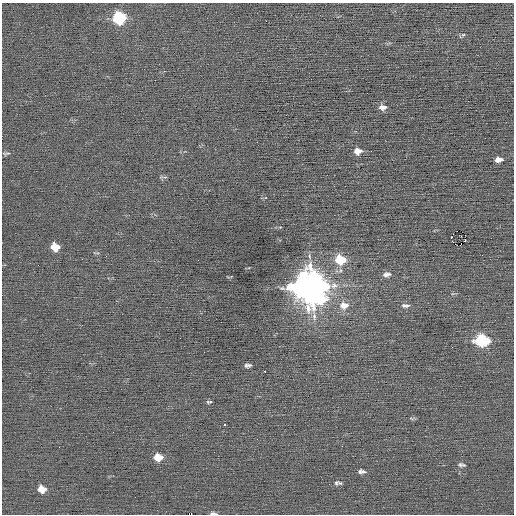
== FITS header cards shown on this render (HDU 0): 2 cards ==
NAXIS1  =                  512 / Axis length
NAXIS2  =                  512 / Axis length

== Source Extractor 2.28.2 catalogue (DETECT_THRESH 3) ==
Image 512 x 512 px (HDU 0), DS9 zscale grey, 1 PNG px = 1 image px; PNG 516 x 516 px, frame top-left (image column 1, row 512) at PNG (2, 3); no overlay
Background -0.00392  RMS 0.67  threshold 2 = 3 sigma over >= 5 px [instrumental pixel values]
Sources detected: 37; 1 with non-positive FLUX_AUTO (blend fragments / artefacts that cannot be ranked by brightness) is not listed; the other 36 listed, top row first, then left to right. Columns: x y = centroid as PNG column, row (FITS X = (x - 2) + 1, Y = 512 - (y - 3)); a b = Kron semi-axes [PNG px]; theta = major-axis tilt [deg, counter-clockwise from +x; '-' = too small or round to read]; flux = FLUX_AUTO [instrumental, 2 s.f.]
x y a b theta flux
119 18 9 7 -2 4600
463 35 6 4 1 59
155 80 2 2 - 200
383 107 11 7 1 240
358 151 9 7 7 320
8 153 9 4 18 81
499 160 8 5 6 260
457 231 2 2 - 16
465 235 2 2 - 330
461 236 3 2 - 55
451 237 3 2 - 330
465 240 3 2 - 80
55 247 8 6 -14 800
340 260 9 7 -1 1700
340 270 6 4 -72 76
386 274 11 6 6 200
309 286 13 12 - 98000
346 305 10 7 46 250
404 305 7 6 - 92
407 305 8 6 -15 120
342 306 12 8 83 350
482 340 9 7 -5 5200
452 347 2 2 - 24
248 365 7 3 6 120
265 371 3 2 - 800
209 402 7 4 5 66
224 424 3 3 - 170
59 447 2 2 - 24
158 457 8 6 0 730
462 465 10 5 -8 100
360 472 5 5 - 100
363 472 7 5 -26 94
336 483 7 6 - 87
340 483 7 5 -4 72
42 489 7 6 - 600
212 513 8 5 8 110
At the frame edge (FLAGS 8, measured only in part): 1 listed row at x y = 212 513
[1 non-positive-flux detection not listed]